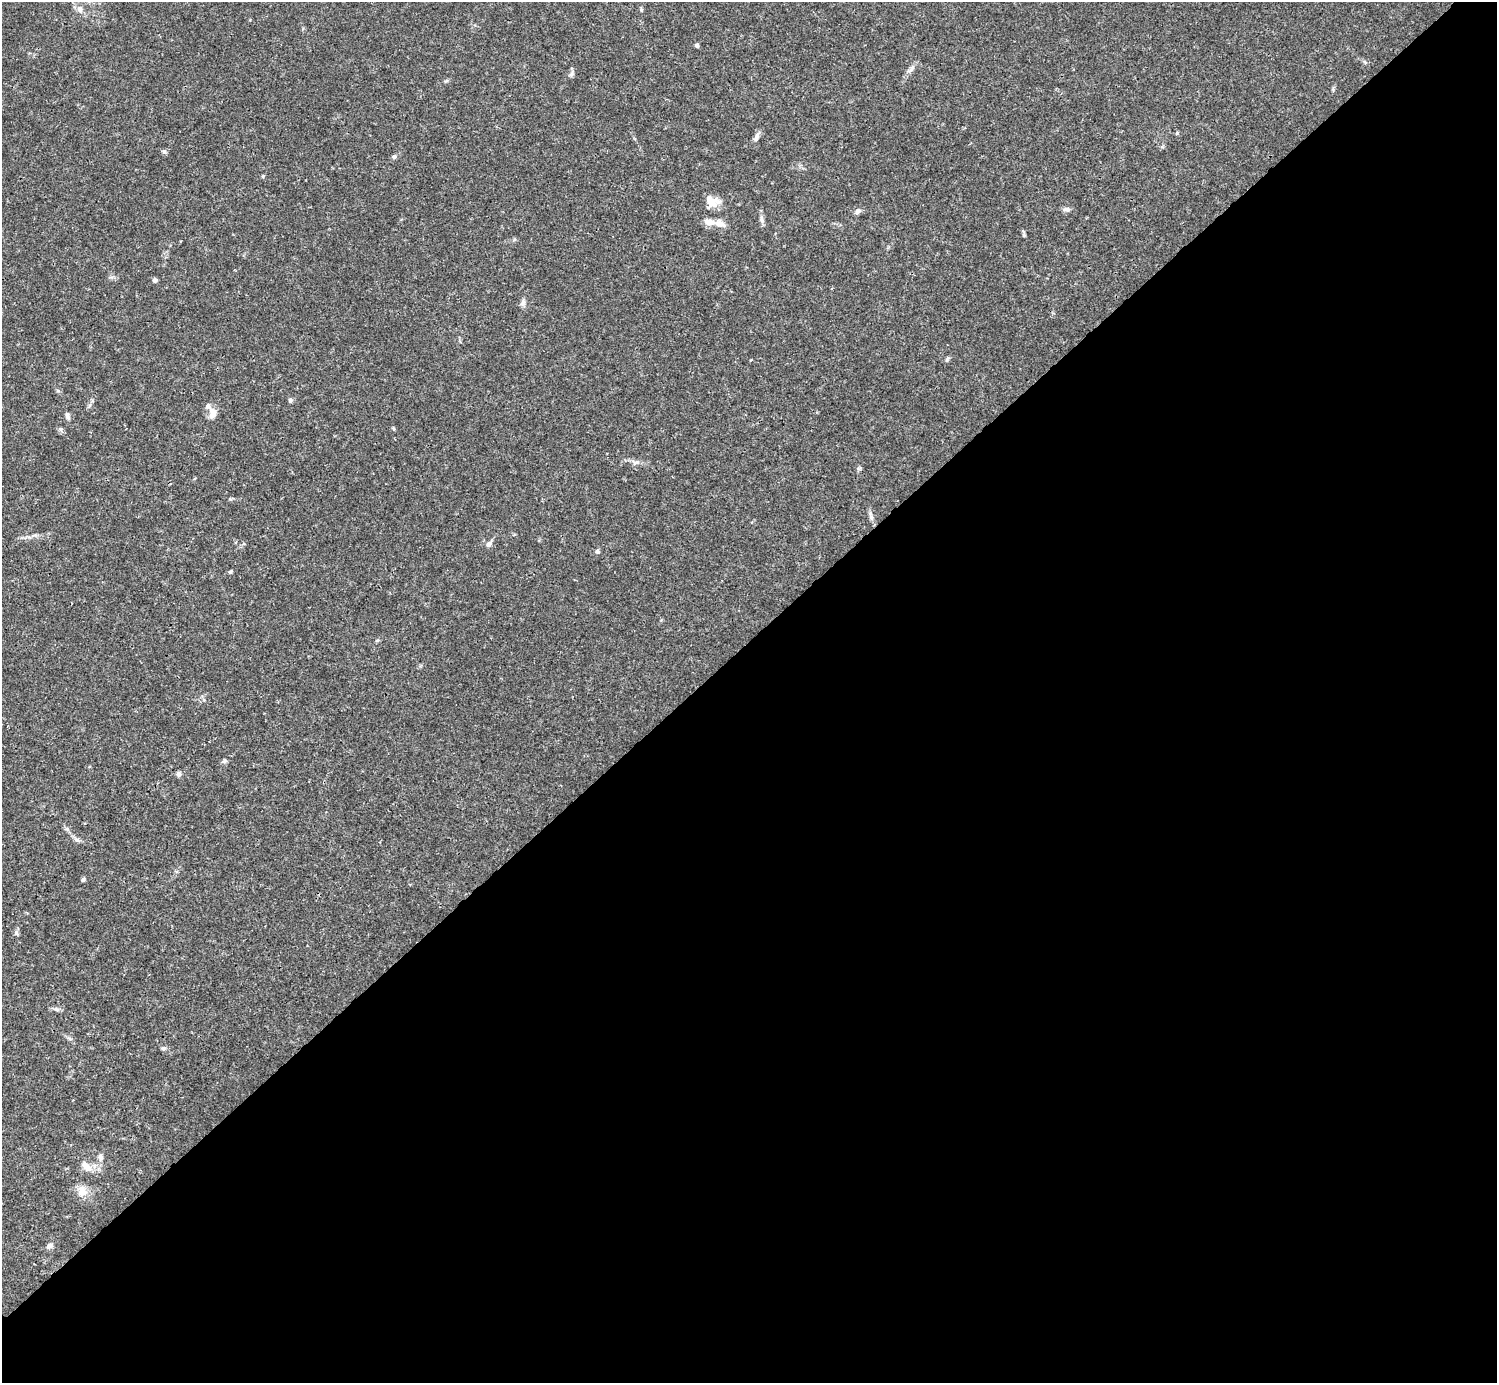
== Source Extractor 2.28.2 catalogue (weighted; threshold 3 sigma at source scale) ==
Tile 12 of 4 x 4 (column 4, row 3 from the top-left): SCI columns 4485-5979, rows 1539-2919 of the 5982 x 5981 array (HDU 1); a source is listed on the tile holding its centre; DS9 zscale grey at full resolution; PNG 1499 x 1385 px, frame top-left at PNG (2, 2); no overlay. Shown black and unused: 54% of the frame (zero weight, under 3 of 4 exposures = <1% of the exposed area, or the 3 px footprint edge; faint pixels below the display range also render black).
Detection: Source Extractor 2.28.2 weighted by HDU 2 'WHT'; one run over the whole footprint, this tile lists its part. Background 0.0165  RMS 0.0022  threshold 0.00975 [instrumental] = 3 sigma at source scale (4.5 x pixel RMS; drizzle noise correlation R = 1.50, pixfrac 1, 0.05/0.05 arcsec/px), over >= 5 px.
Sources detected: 43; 4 inside a brighter listed object's ellipse — not listed separately; the other 39 listed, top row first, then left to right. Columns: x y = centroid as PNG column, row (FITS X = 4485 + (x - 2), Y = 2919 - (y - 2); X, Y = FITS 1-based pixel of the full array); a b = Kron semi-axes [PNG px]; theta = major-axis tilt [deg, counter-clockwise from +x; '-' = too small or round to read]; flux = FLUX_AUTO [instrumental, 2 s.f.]
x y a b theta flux
80 10 10 8 -67 1
641 10 6 5 - 0.28
697 45 5 4 - 0.44
1365 62 6 4 -46 0.32
910 70 10 4 30 0.57
571 74 8 5 22 0.48
756 137 14 6 63 0.91
164 152 6 4 -1 0.34
394 157 6 5 - 0.49
263 176 5 4 - 0.26
711 202 25 10 8 2.3
1067 209 10 6 -4 0.7
858 211 8 6 38 0.76
761 219 10 6 -84 0.7
709 222 14 8 -11 1.7
1024 235 5 5 - 0.28
155 280 6 5 - 0.48
523 302 10 6 61 0.66
947 359 8 4 54 0.35
290 400 6 5 - 0.48
212 414 13 9 78 1.6
67 416 12 4 -69 0.61
61 429 6 5 - 0.42
871 516 12 5 -76 0.77
489 544 8 6 43 0.73
597 551 5 5 - 0.43
230 571 5 4 - 0.26
224 761 7 5 21 0.41
178 774 7 6 - 0.56
67 829 7 5 -43 0.46
77 840 8 6 -15 0.62
83 880 5 4 - 0.38
16 933 7 5 -69 0.47
56 1009 10 5 -18 0.56
163 1048 6 5 - 0.42
100 1157 10 5 -80 0.68
85 1166 14 8 -63 1.4
81 1191 16 10 84 2
49 1246 9 6 44 0.68
Unlisted compact peaks at least as high as the median listed source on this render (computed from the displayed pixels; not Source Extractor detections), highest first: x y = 1177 133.